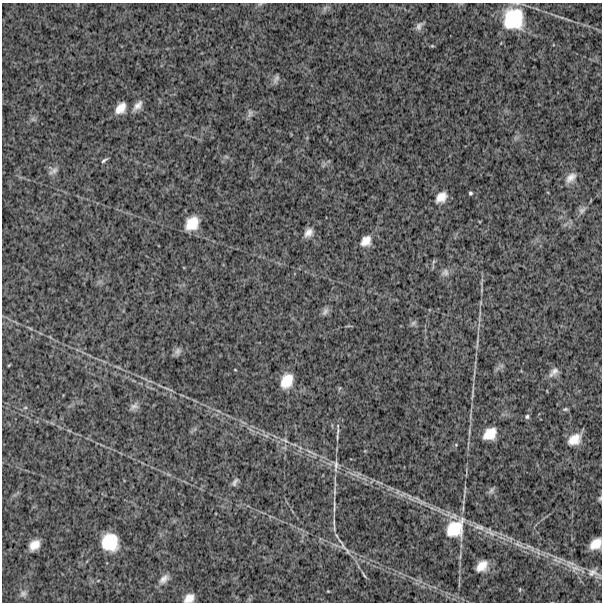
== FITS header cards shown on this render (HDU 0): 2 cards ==
NAXIS1  =                  600
NAXIS2  =                  600

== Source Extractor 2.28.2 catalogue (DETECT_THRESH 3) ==
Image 600 x 600 px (HDU 0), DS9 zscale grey, 1 PNG px = 1 image px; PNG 604 x 604 px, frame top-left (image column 1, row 600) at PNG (2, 3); no overlay
Background 934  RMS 280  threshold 851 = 3 sigma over >= 5 px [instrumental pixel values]
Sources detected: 66; all 66 listed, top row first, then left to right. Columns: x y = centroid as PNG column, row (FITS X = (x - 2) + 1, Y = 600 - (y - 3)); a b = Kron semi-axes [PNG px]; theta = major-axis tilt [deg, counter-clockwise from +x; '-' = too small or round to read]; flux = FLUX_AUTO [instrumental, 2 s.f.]
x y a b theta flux
260 4 7 4 35 3.0e+04
325 8 7 4 71 4.0e+04
513 19 23 21 79 1.0e+06
419 26 12 7 61 7.3e+04
276 79 12 6 64 6.7e+04
137 106 16 8 50 1.3e+05
121 108 13 9 53 2.1e+05
250 113 12 7 79 7.0e+04
33 119 8 5 -45 4.3e+04
104 160 9 3 35 3.9e+04
54 170 14 10 -28 9.7e+04
571 178 17 10 45 1.6e+05
470 193 4 3 - 2.8e+04
441 197 13 10 43 2.0e+05
582 210 13 7 42 8.4e+04
192 223 13 10 49 3.7e+05
308 233 11 8 51 1.3e+05
366 241 12 9 45 1.8e+05
445 272 11 9 29 8.7e+04
325 312 12 7 57 6.9e+04
413 323 8 5 36 4.6e+04
30 328 6 4 -19 2.4e+04
477 344 20 3 84 7.7e+04
177 351 11 8 66 7.2e+04
9 365 5 3 - 1.5e+04
235 370 4 2 - 1.3e+04
553 372 16 8 45 1.2e+05
287 381 16 11 65 3.6e+05
167 388 10 3 -21 4.4e+04
472 396 7 4 71 2.6e+04
134 406 13 8 39 8.5e+04
25 408 6 4 1 2.6e+04
565 409 7 4 -1 3.1e+04
527 417 6 6 - 3.8e+04
338 431 13 4 80 6.0e+04
490 434 14 10 40 3.2e+05
574 439 14 9 33 2.6e+05
285 440 13 5 -24 8.1e+04
309 451 12 4 -30 6.8e+04
336 466 20 8 -86 1.4e+05
358 475 11 6 41 5.8e+04
235 482 12 6 56 6.2e+04
379 482 14 3 -22 5.8e+04
491 490 11 6 52 5.1e+04
334 491 12 4 87 5.8e+04
410 497 13 5 -57 6.1e+04
600 498 7 5 64 3.2e+04
422 503 10 6 -14 7.8e+04
334 509 12 4 78 5.3e+04
334 522 12 4 -86 5.5e+04
479 527 16 8 -12 1.4e+05
455 528 24 18 47 6.9e+05
490 532 19 9 -34 1.9e+05
110 542 15 14 - 6.6e+05
596 544 12 8 42 2.5e+05
34 545 11 8 46 2.1e+05
343 546 15 6 -63 9.5e+04
530 547 22 7 -30 2.0e+05
482 566 11 8 44 2.3e+05
575 568 16 10 -5 1.7e+05
593 573 20 11 -16 1.7e+05
364 575 12 3 -57 4.0e+04
164 579 15 9 45 1.3e+05
520 589 5 3 - 1.6e+04
23 594 9 8 - 7.1e+04
189 598 10 7 33 1.6e+05
At the frame edge (FLAGS 8, measured only in part): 5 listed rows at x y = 260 4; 513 19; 600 498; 596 544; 189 598